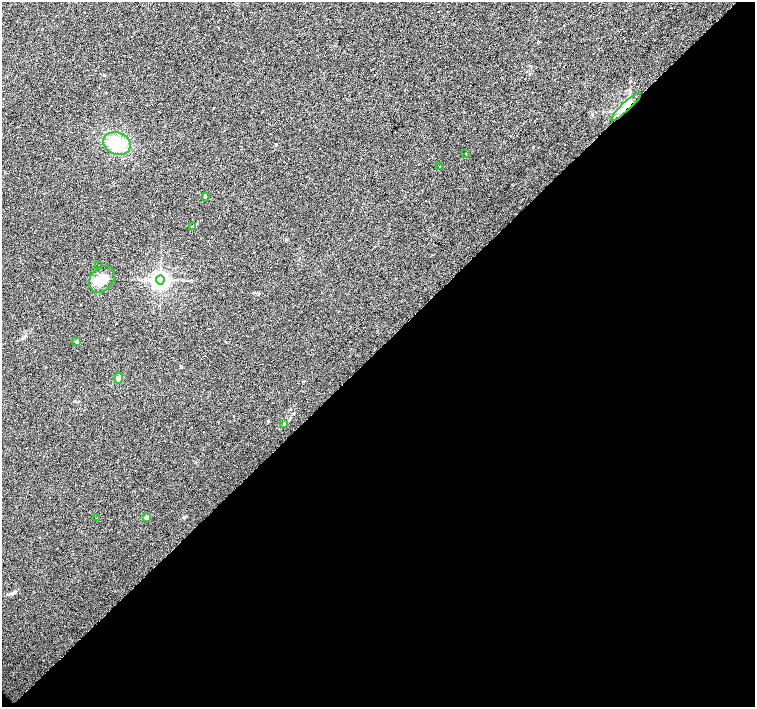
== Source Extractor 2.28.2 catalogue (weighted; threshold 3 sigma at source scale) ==
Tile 15 of 4 x 4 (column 3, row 4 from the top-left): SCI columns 3013-4517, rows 156-1565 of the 6024 x 6018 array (HDU 1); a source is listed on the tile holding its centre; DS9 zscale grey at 2 x 2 block average (1 PNG px = mean of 2 x 2 image px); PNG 757 x 709 px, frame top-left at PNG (2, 2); each listed source drawn as its Kron ellipse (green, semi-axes under 4 px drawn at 4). Shown black and unused: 51% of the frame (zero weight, under 3 of 6 exposures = <1% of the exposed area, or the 3 px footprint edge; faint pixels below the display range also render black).
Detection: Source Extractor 2.28.2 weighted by HDU 2 'WHT'; one run over the whole footprint, this tile lists its part. Background 0.00247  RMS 0.0037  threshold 0.0151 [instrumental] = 3 sigma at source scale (4.09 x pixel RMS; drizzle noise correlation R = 1.36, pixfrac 0.8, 0.0396/0.0396 arcsec/px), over >= 5 px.
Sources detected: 14; all 14 listed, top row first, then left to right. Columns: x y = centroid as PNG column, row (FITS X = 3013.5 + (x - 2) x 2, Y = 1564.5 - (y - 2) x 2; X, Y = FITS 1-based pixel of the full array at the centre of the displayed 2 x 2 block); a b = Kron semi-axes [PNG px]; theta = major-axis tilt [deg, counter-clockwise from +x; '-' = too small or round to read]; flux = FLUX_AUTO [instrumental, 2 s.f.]
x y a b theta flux
626 107 20 4 43 8.2
117 144 14 11 -20 24
466 153 2 2 - 0.21
440 167 2 2 - 0.38
205 196 2 2 - 1.4
193 226 3 3 - 0.68
99 265 2 2 - 0.34
102 279 15 11 48 13
160 280 4 4 - 450
77 342 2 2 - 2
119 378 5 3 - 1.6
284 424 3 3 - 0.74
97 517 2 2 - 0.38
146 517 2 2 - 5.1
Overlapping masked pixels (flux is a lower limit): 1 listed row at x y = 626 107
Diffuse or blended objects may show on this block-average render without a row.